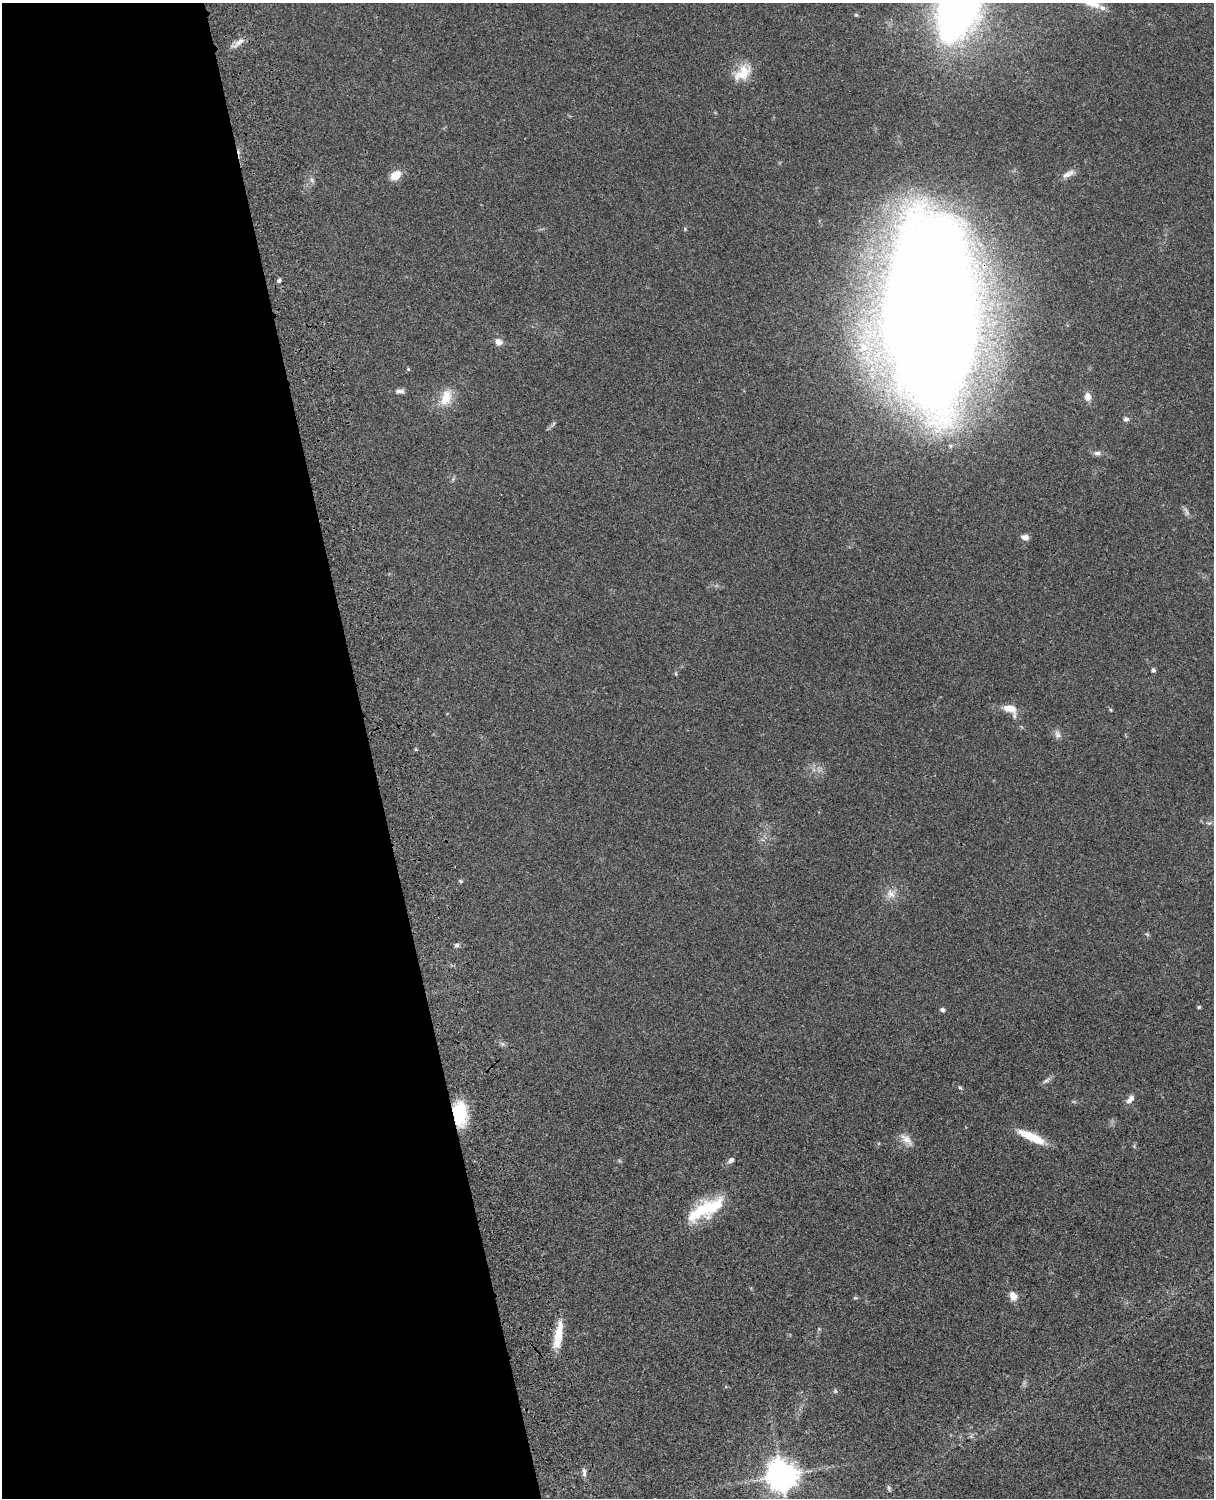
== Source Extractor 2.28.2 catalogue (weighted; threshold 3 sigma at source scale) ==
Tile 5 of 4 x 3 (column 1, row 2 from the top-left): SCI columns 121-1332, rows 1773-3268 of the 5087 x 4927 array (HDU 1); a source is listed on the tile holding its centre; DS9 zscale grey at full resolution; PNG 1216 x 1500 px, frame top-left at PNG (2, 3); no overlay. Shown black and unused: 31% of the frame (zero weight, under 3 of 4 exposures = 6% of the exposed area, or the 3 px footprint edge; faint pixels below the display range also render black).
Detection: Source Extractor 2.28.2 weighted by HDU 2 'WHT'; one run over the whole footprint, this tile lists its part. Background 0.0768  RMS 0.0057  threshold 0.0259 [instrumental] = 3 sigma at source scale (4.5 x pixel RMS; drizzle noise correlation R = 1.50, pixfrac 1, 0.05/0.05 arcsec/px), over >= 5 px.
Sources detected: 48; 1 too faint to see at this stretch — not listed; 2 inside a brighter listed object's ellipse — not listed separately; the other 45 listed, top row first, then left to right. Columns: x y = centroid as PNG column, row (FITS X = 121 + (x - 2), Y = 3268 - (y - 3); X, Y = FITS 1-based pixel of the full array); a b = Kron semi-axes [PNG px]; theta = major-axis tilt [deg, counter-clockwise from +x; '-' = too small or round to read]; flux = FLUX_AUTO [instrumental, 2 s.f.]
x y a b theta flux
1102 8 10 7 -29 2.5
239 42 15 7 38 3.5
744 71 20 18 -70 11
1068 174 18 7 28 3.6
396 175 15 11 35 6
312 180 9 5 -62 1.5
279 280 5 5 - 1.2
932 312 130 50 -89 3000
498 342 9 8 - 3.3
408 369 4 4 - 0.64
400 391 13 6 3 2.3
446 397 24 14 70 10
1088 397 9 7 -79 3.7
1126 419 7 6 - 1.5
553 424 7 4 70 0.87
1097 453 10 5 0 2
1186 511 14 4 -53 1.6
1025 537 9 6 -1 2.6
1153 670 4 4 - 1.6
676 674 6 3 -72 0.57
1010 708 15 8 -11 7.1
1111 710 5 3 - 0.55
1057 734 10 7 -62 2.4
1209 823 6 4 17 0.93
461 881 5 4 - 0.86
891 894 14 10 -47 4.7
456 945 6 5 - 1.3
1199 1007 4 4 - 0.9
943 1010 5 4 - 1.8
1046 1080 13 5 28 1.8
960 1088 6 4 -29 0.8
1130 1099 13 7 50 3.2
460 1114 28 14 -88 23
1031 1137 35 9 -25 13
906 1139 21 9 -43 4.8
731 1160 7 6 - 1.9
707 1208 44 18 26 29
1013 1296 11 8 -58 4.3
855 1298 7 3 0 0.72
819 1329 5 5 - 0.68
558 1335 33 8 81 13
835 1391 5 5 - 0.82
584 1472 12 5 -83 1.9
782 1476 10 10 - 750
889 1488 8 5 -78 1.1
Overlapping masked pixels (flux is a lower limit): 1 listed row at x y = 460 1114